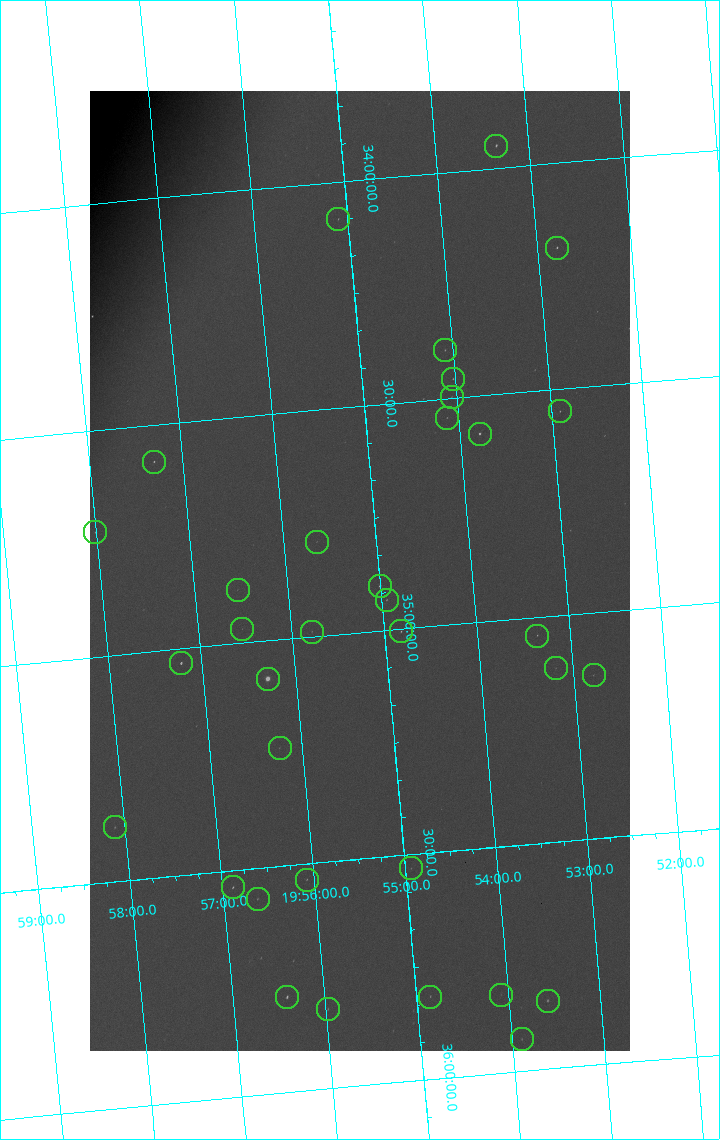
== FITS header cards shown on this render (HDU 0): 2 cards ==
NAXIS1  =                 1080 / length of data axis 1
NAXIS2  =                 1920 / length of data axis 2

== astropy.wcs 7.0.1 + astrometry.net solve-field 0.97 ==
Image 1080 x 1920 px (HDU 0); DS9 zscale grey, zoomed out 1/2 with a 90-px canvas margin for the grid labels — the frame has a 2x2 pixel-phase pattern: the four 2x2 pixel phases sit at different levels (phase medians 31889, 27386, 65535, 31876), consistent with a one-shot-colour (mosaic) sensor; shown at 1/2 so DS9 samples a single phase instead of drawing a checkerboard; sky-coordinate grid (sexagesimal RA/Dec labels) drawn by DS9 from the SOLVED WCS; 35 Tycho-2 reference stars matched to detected sources circled (green)
Header WCS: none
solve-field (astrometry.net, Tycho-2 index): SOLVED blind (the file carries no WCS)
Solved WCS: RA---TAN-SIP/DEC--TAN-SIP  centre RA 19:55:12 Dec +34:52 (298.80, +34.86 deg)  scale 3.99 arcsec/px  FOV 71.8' x 127.7'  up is -175 deg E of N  parity flipped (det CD > 0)
(file carries no celestial WCS; the grid is the blind solution)
Tycho-2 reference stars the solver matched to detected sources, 35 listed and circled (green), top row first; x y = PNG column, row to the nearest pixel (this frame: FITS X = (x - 90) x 2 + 1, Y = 1920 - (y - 91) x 2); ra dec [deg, ICRS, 3 dp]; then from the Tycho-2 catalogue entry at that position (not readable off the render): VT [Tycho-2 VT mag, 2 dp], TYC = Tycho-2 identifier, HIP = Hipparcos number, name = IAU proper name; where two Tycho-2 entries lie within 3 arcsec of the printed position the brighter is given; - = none
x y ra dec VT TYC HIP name
496 146 298.337 +33.950 7.58 2677-291-1 - -
338 220 298.775 +34.082 9.09 2677-328-1 - -
557 248 298.198 +34.187 7.90 2677-75-1 97832 -
445 350 298.521 +34.393 8.85 2677-973-1 - -
453 380 298.506 +34.458 8.77 2677-27-1 - -
452 398 298.514 +34.497 9.45 2677-1192-1 - -
560 412 298.226 +34.549 8.93 2677-280-1 - -
447 418 298.531 +34.543 9.36 2677-163-1 - -
480 434 298.447 +34.584 7.00 2677-97-1 97907 -
154 462 299.327 +34.581 8.58 2678-908-1 - -
95 532 299.503 +34.725 8.91 2678-407-1 - -
316 542 298.910 +34.791 9.95 2677-66-1 - -
380 586 298.751 +34.901 7.33 2677-1118-1 98004 -
238 590 299.135 +34.881 10.08 2677-1235-1 - -
386 600 298.736 +34.933 9.03 2677-477-1 - -
242 629 299.132 +34.968 9.91 2677-43-1 - -
312 632 298.945 +34.989 9.54 2677-1189-1 - -
401 632 298.704 +35.006 8.63 2677-500-1 97987 -
537 636 298.338 +35.040 8.97 2677-1078-1 - -
181 664 299.306 +35.031 7.32 2678-740-1 98193 -
556 668 298.296 +35.116 9.56 2677-1276-1 - -
594 676 298.195 +35.138 9.53 2677-174-1 - -
268 679 299.077 +35.083 4.01 2677-1816-1 98110 -
280 748 299.061 +35.238 9.69 2677-351-1 - -
115 828 299.526 +35.380 9.09 2678-613-1 - -
411 868 298.734 +35.531 9.70 2677-1271-1 - -
306 880 299.020 +35.535 8.95 2677-1268-1 - -
232 888 299.222 +35.537 8.24 2677-1230-1 98157 -
258 899 299.158 +35.567 8.90 2677-942-1 - -
500 995 298.520 +35.827 9.91 2681-394-1 - -
430 997 298.712 +35.817 8.92 2681-276-1 - -
287 998 299.103 +35.790 7.67 2681-472-1 98116 -
548 1001 298.394 +35.849 8.35 2681-1338-1 97891 -
328 1010 298.994 +35.825 8.75 2681-1366-1 - -
522 1040 298.473 +35.929 9.00 2681-212-1 - -